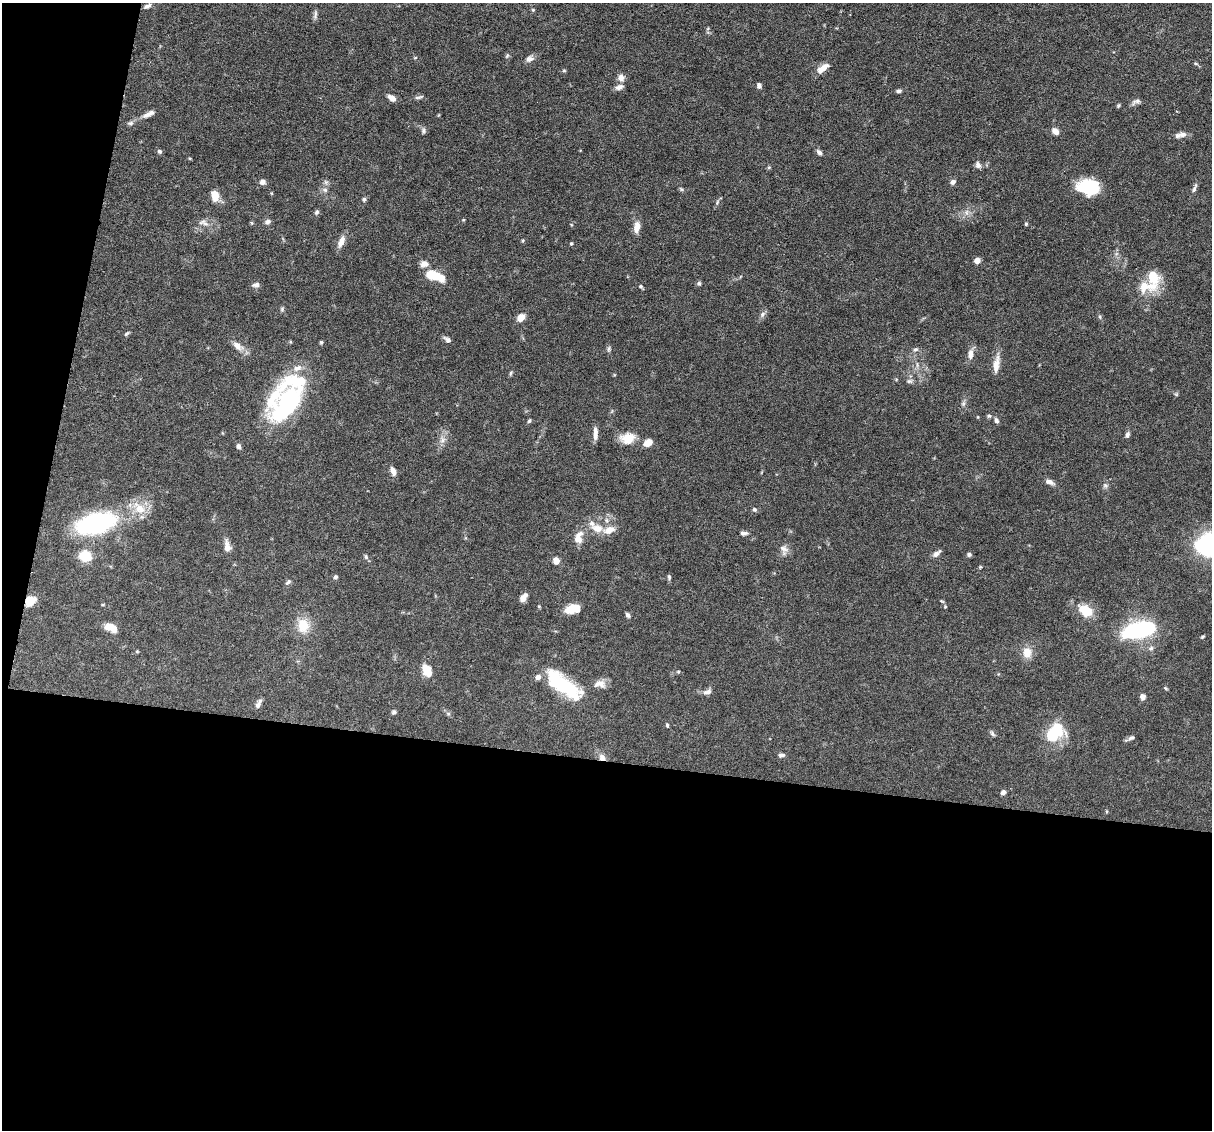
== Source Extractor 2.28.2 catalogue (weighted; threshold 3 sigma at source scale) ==
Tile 13 of 4 x 4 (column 1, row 4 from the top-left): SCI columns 1-1210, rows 232-1359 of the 4839 x 4859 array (HDU 1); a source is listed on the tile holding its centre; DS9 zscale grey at full resolution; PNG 1214 x 1132 px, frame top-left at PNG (2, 3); no overlay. Shown black and unused: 36% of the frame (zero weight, under 3 of 6 exposures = <1% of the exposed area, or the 3 px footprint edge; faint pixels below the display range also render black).
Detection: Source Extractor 2.28.2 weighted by HDU 2 'WHT'; one run over the whole footprint, this tile lists its part. Background 0.0627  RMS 0.003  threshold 0.0122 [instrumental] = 3 sigma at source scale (4.09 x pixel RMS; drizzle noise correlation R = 1.36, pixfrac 0.8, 0.05/0.05 arcsec/px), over >= 5 px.
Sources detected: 138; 2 inside a brighter object's white glare — not listed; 12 inside a brighter listed object's ellipse — not listed separately; the other 124 listed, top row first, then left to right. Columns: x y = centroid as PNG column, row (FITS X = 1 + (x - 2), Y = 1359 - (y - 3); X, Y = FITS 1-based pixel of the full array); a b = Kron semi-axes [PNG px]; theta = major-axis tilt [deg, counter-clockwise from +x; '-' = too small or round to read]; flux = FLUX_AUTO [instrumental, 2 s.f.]
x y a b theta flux
147 6 9 5 28 0.84
533 10 5 4 - 0.3
315 14 13 4 76 0.71
529 59 11 8 26 1.3
1196 64 6 3 -20 0.33
823 68 16 7 34 2.6
564 70 6 4 0 0.32
621 78 11 8 -84 1.3
759 85 6 5 - 0.75
899 91 6 4 6 0.59
419 97 13 4 14 0.65
392 98 9 6 -33 1.6
1136 101 13 6 22 0.97
147 115 13 7 32 1.3
131 123 7 5 15 0.66
423 131 7 6 - 0.64
1055 131 8 6 -41 1.5
1183 134 11 7 6 1.3
159 151 5 5 - 0.59
819 152 7 5 -46 0.87
978 165 8 6 -64 0.97
262 182 7 6 - 1.1
953 182 7 6 - 0.82
1088 187 21 14 -5 13
681 189 7 4 -44 0.4
1194 189 10 5 76 0.72
325 190 7 6 - 0.77
271 193 4 3 - 0.24
215 196 11 7 -80 3.6
364 199 5 5 - 0.56
717 202 6 4 72 0.44
316 212 7 5 42 0.5
966 212 7 5 89 0.75
463 220 4 3 - 0.25
268 222 7 6 - 0.93
203 223 16 7 -15 1.5
1026 224 4 3 - 0.39
637 227 14 7 82 2.3
523 240 5 4 - 0.29
341 242 15 7 65 2.2
571 243 4 3 - 0.32
977 261 4 4 - 3.4
424 264 10 7 1 1.7
435 276 19 7 -18 9.3
699 283 6 5 - 0.51
256 285 10 6 9 0.88
641 286 5 4 - 0.45
1146 286 31 16 1 7.2
282 309 6 4 -90 0.43
762 314 9 6 43 0.81
520 317 8 6 41 2.8
1100 317 5 4 - 0.39
126 334 8 3 40 0.41
447 340 11 5 -36 0.86
321 342 5 4 - 0.36
238 346 16 9 -38 2.2
609 349 8 4 82 0.51
915 349 7 4 18 0.52
970 354 14 7 85 1.7
996 364 22 7 81 2.7
511 373 6 4 61 0.4
909 381 8 6 1 0.65
1176 394 6 4 -18 0.31
286 403 51 25 54 35
963 404 6 5 - 0.54
989 416 5 5 - 0.43
996 420 7 5 -63 0.72
529 421 5 4 - 0.39
595 433 16 5 -90 1.6
1127 435 7 5 73 0.73
628 438 18 13 10 4.4
443 440 10 6 84 1.2
648 442 10 7 30 2.5
238 446 7 5 -69 0.84
393 471 10 5 -65 1.6
1049 482 11 6 -23 1.3
1105 485 7 6 - 0.66
139 508 22 13 -47 4.8
754 509 6 5 - 0.51
95 523 30 16 14 46
597 528 13 9 -8 3.1
743 533 9 5 -5 0.87
578 538 16 9 76 3
1209 544 17 13 23 55
227 547 14 7 -81 2
784 550 15 10 -73 1.6
937 553 12 6 39 1.1
969 554 5 5 - 0.64
85 556 9 8 - 8.2
366 557 7 5 -72 0.49
556 561 6 5 - 2.6
980 567 4 4 - 0.24
335 577 5 5 - 0.62
669 577 7 4 -82 0.43
288 582 9 5 44 0.64
523 597 9 5 55 1.9
30 601 9 7 45 5
103 605 5 3 - 0.24
945 607 5 4 - 0.31
572 609 16 8 12 5
1085 610 20 12 -28 5.4
628 615 6 5 - 0.69
303 625 13 11 -84 5.9
111 627 14 7 -19 3.8
1139 630 31 12 12 37
1202 637 6 3 31 0.32
1151 648 6 6 - 0.64
1027 653 11 9 -85 3.3
426 669 11 9 71 3
678 671 5 3 - 0.3
601 684 15 8 -43 1.6
563 685 46 16 -38 19
707 692 12 6 12 1.1
1143 697 6 5 - 1.3
258 704 12 5 63 1.2
394 712 6 5 - 0.52
448 714 6 4 -1 0.41
667 725 5 4 - 0.41
992 733 9 5 -48 0.52
1052 735 20 17 89 7.4
1132 738 9 5 20 0.74
781 755 8 5 5 0.77
602 757 10 8 -48 1.6
1003 792 6 5 - 0.75
Overlapping masked pixels (flux is a lower limit): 2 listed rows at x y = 30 601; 602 757
Isophote crosses this tile's border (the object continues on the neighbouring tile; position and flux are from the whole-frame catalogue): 1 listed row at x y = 1209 544